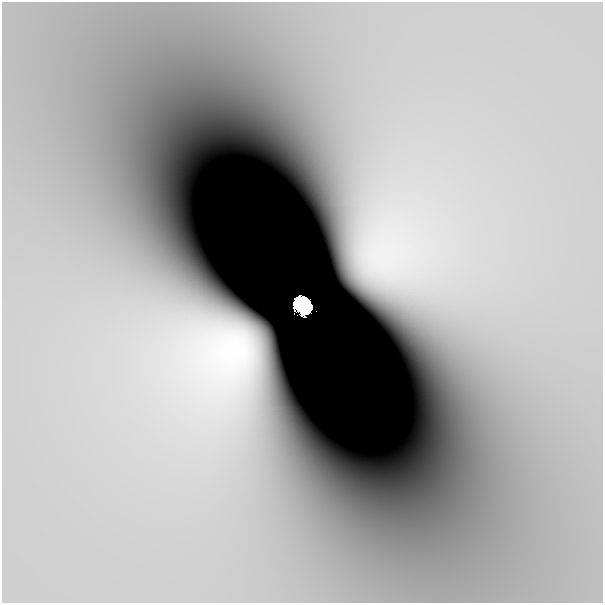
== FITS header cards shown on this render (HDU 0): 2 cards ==
NAXIS1  =                  601
NAXIS2  =                  601

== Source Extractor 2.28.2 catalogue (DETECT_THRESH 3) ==
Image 601 x 601 px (HDU 0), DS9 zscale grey, 1 PNG px = 1 image px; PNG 605 x 605 px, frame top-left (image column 1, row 601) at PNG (2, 2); no overlay
Background -5.04e-11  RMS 1.7e-10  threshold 5.12e-10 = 3 sigma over >= 5 px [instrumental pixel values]
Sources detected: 5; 2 with non-positive FLUX_AUTO (blend fragments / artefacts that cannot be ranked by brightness) are not listed; the other 3 listed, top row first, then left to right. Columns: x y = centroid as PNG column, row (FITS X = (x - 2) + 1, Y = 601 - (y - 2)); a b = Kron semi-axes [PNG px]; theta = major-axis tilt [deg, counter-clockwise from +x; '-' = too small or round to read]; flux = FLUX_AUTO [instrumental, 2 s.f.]
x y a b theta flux
428 236 60 47 43 3.9e-06
303 305 16 13 -57 6.6e+00
316 311 2 2 - 6.6e-03
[2 non-positive-flux detections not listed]